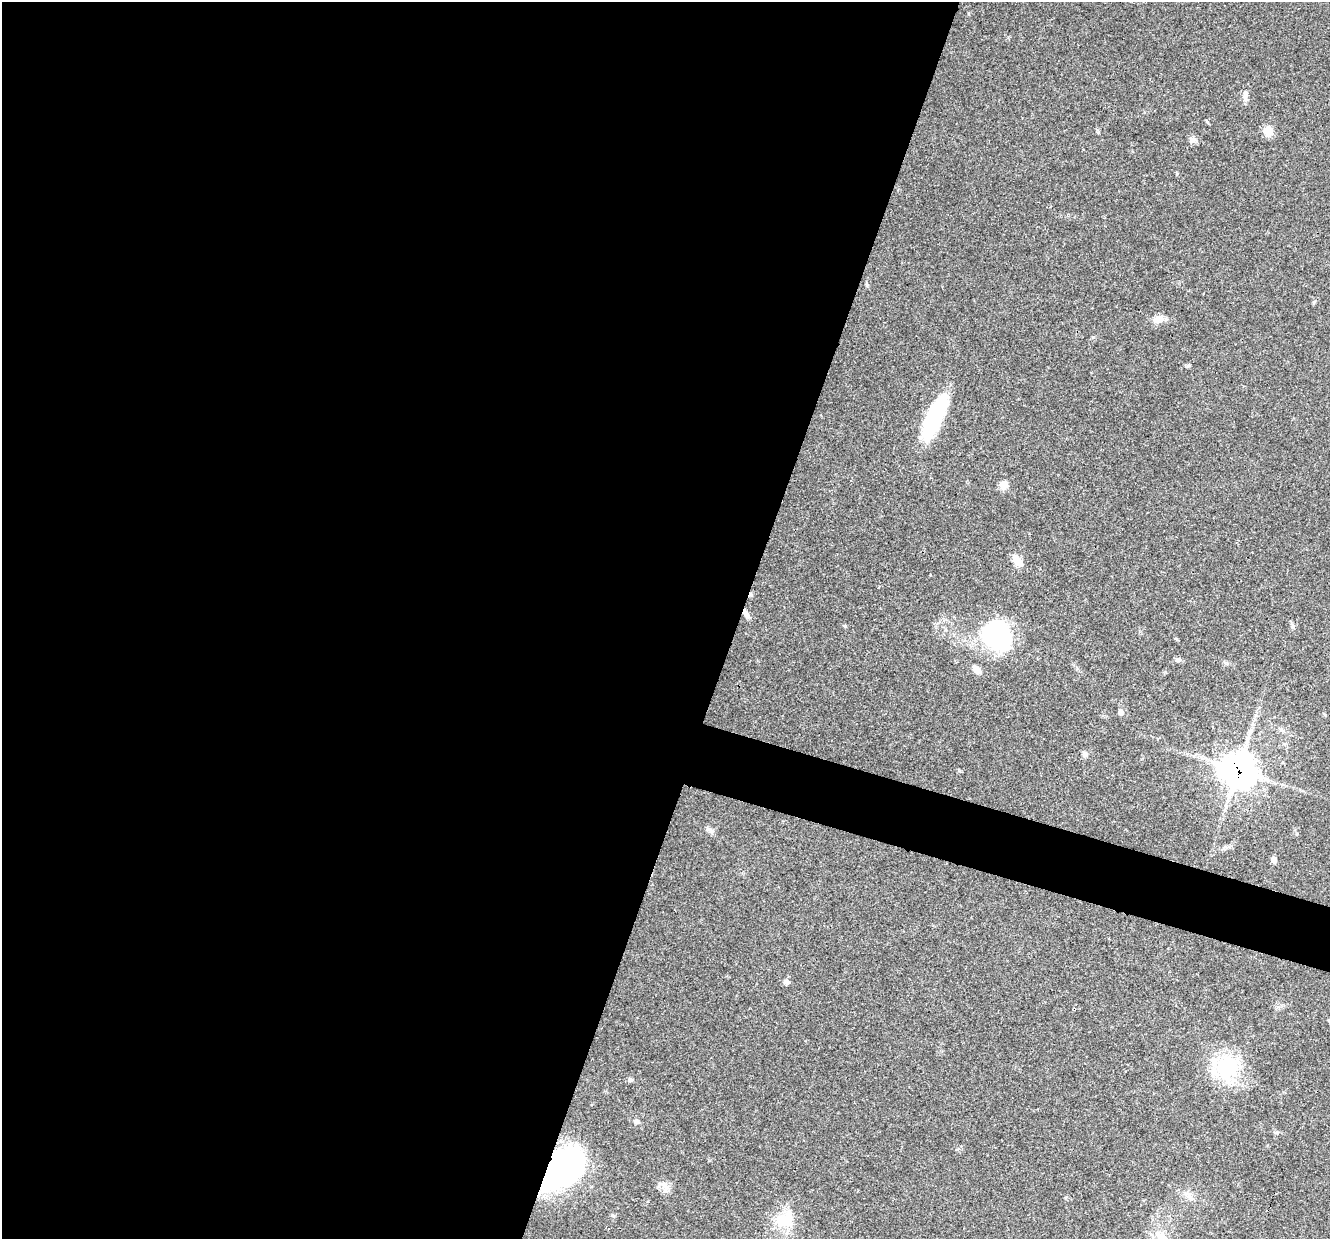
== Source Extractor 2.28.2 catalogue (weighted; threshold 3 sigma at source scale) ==
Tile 5 of 4 x 4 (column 1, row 2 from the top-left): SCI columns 8-1335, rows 2731-3967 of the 5321 x 5335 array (HDU 1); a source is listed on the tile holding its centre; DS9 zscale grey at full resolution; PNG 1332 x 1241 px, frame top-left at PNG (2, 2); no overlay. Shown black and unused: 58% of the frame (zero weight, under 3 of 4 exposures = <1% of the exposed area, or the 3 px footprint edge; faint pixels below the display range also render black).
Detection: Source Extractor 2.28.2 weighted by HDU 2 'WHT'; one run over the whole footprint, this tile lists its part. Background 0.0537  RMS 0.0049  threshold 0.0218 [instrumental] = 3 sigma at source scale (4.5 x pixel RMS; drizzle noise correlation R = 1.50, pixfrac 1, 0.05/0.05 arcsec/px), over >= 5 px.
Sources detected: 27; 1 inside a brighter object's white glare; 1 cosmic-ray / hot-pixel residue — not listed; the other 25 listed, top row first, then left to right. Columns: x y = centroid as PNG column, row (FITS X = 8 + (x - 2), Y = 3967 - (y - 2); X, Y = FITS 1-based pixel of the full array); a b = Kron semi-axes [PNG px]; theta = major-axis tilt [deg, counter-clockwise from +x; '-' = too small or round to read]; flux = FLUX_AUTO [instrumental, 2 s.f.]
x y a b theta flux
1245 99 7 4 72 1.2
1268 131 10 10 - 5.5
1192 139 9 7 2 1.9
867 285 6 4 -71 0.6
1158 319 15 9 7 3.6
934 416 47 15 65 41
1004 485 11 9 61 3.2
1017 560 14 8 -54 4.9
745 613 11 6 -65 2
996 636 31 25 -44 66
1178 660 8 6 19 1.2
977 670 10 6 -43 4.5
1121 712 7 6 - 1.7
1085 754 7 7 - 1.6
1238 770 13 12 - 610
710 830 12 5 -38 1.6
1274 859 7 5 -62 1.9
786 982 8 6 -22 1.7
1227 1066 35 29 -43 31
630 1079 6 5 - 0.8
636 1121 7 5 -32 1.2
560 1170 37 26 36 170
665 1186 14 8 -56 3.4
786 1219 29 20 27 14
1161 1236 18 11 -37 6.3
Overlapping masked pixels (flux is a lower limit): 3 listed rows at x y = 745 613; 1238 770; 560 1170
Isophote crosses this tile's border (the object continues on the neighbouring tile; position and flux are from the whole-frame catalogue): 1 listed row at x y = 1161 1236
Unlisted compact peaks at least as high as the median listed source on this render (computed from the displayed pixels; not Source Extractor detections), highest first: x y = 845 626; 1093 337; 1098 132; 612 1215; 1188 366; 959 771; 1293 626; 1177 173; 1314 302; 1277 1132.